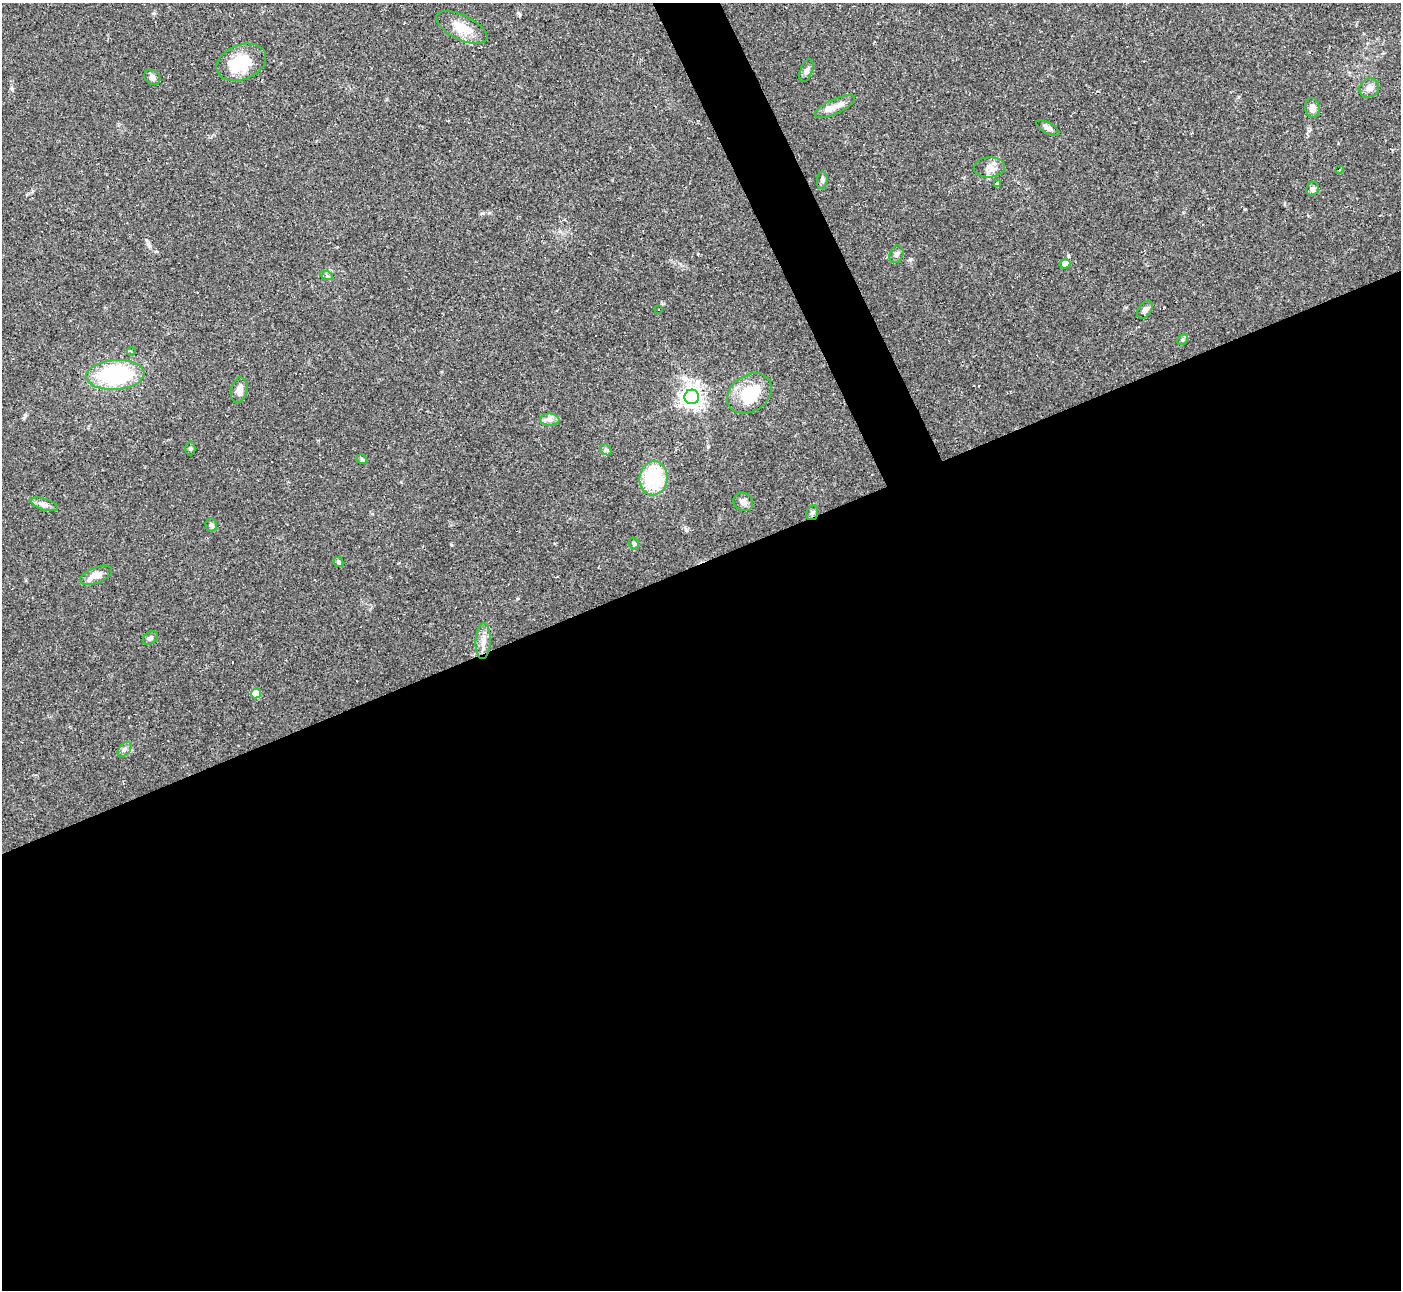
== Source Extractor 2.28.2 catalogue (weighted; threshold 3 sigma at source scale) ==
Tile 15 of 4 x 4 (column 3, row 4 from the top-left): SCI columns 2802-4200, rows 155-1442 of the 5604 x 5592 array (HDU 1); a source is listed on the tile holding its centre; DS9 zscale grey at full resolution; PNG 1403 x 1292 px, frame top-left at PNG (2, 3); each listed source drawn as its Kron ellipse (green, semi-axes under 4 px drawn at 4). Shown black and unused: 58% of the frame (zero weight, under 2 of 3 exposures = <1% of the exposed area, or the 3 px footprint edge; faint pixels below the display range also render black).
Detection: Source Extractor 2.28.2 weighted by HDU 2 'WHT'; one run over the whole footprint, this tile lists its part. Background 0.0515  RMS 0.0057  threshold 0.0255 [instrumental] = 3 sigma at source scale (4.5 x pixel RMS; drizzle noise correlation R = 1.50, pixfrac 1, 0.05/0.05 arcsec/px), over >= 5 px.
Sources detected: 45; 4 cosmic-ray / hot-pixel residue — neither listed nor drawn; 1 inside a brighter listed object's ellipse — not listed separately; the other 40 listed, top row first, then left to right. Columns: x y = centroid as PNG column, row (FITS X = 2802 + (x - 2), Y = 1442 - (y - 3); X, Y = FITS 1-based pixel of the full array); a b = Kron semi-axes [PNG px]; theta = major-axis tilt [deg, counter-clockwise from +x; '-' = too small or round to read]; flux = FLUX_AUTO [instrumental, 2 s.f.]
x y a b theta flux
462 27 28 12 -26 11
241 62 26 17 21 20
806 71 12 6 69 1.8
152 77 9 7 -39 2.2
1369 88 10 9 - 2.9
835 107 22 7 25 5.6
1312 108 10 7 -80 3.7
1048 128 13 5 -29 2.2
989 167 15 10 3 4.4
1339 170 3 2 - 0.95
822 180 9 5 84 1.4
997 183 4 3 - 1.1
1312 189 7 6 - 1.9
896 254 9 6 67 1.8
1065 264 5 5 - 4.5
327 276 6 4 -19 0.97
659 309 3 2 - 0.45
1145 310 10 6 54 2.3
1182 340 6 4 44 0.86
131 352 4 3 - 0.65
115 375 29 15 4 61
239 390 13 8 79 4.3
749 393 24 18 34 23
692 397 7 7 - 380
550 420 9 6 -5 2.6
190 448 7 5 90 0.94
606 450 6 5 - 0.98
362 459 5 4 - 0.82
654 478 17 14 82 35
743 502 10 9 - 2.7
44 504 14 5 -18 2.5
812 513 7 5 74 1.3
211 525 6 5 - 1.1
634 544 6 5 - 1.1
338 562 5 4 - 1.1
96 575 17 7 23 7
150 638 8 6 35 1.7
483 641 18 7 87 5
256 693 5 5 - 9.2
125 749 8 5 50 1.7
Unlisted compact peaks at least as high as the median listed source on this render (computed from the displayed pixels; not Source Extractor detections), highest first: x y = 12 89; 910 259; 1245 209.